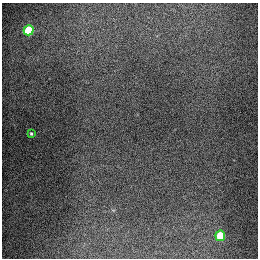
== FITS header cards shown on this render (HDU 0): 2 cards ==
NAXIS1  =                  256
NAXIS2  =                  256

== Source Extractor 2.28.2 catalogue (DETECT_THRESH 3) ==
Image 256 x 256 px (HDU 0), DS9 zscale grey, 1 PNG px = 1 image px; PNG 260 x 260 px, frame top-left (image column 1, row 256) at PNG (2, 3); each listed source drawn as its Kron ellipse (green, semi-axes under 4 px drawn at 4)
Background 1310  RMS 27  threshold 80.2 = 3 sigma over >= 5 px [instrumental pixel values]
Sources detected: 3; all 3 listed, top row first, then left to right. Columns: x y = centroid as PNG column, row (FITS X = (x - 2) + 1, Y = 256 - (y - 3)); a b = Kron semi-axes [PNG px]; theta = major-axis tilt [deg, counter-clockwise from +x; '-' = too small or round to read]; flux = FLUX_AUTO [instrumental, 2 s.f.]
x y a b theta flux
29 30 5 5 - 92000
31 134 3 3 - 2400
220 236 5 5 - 67000